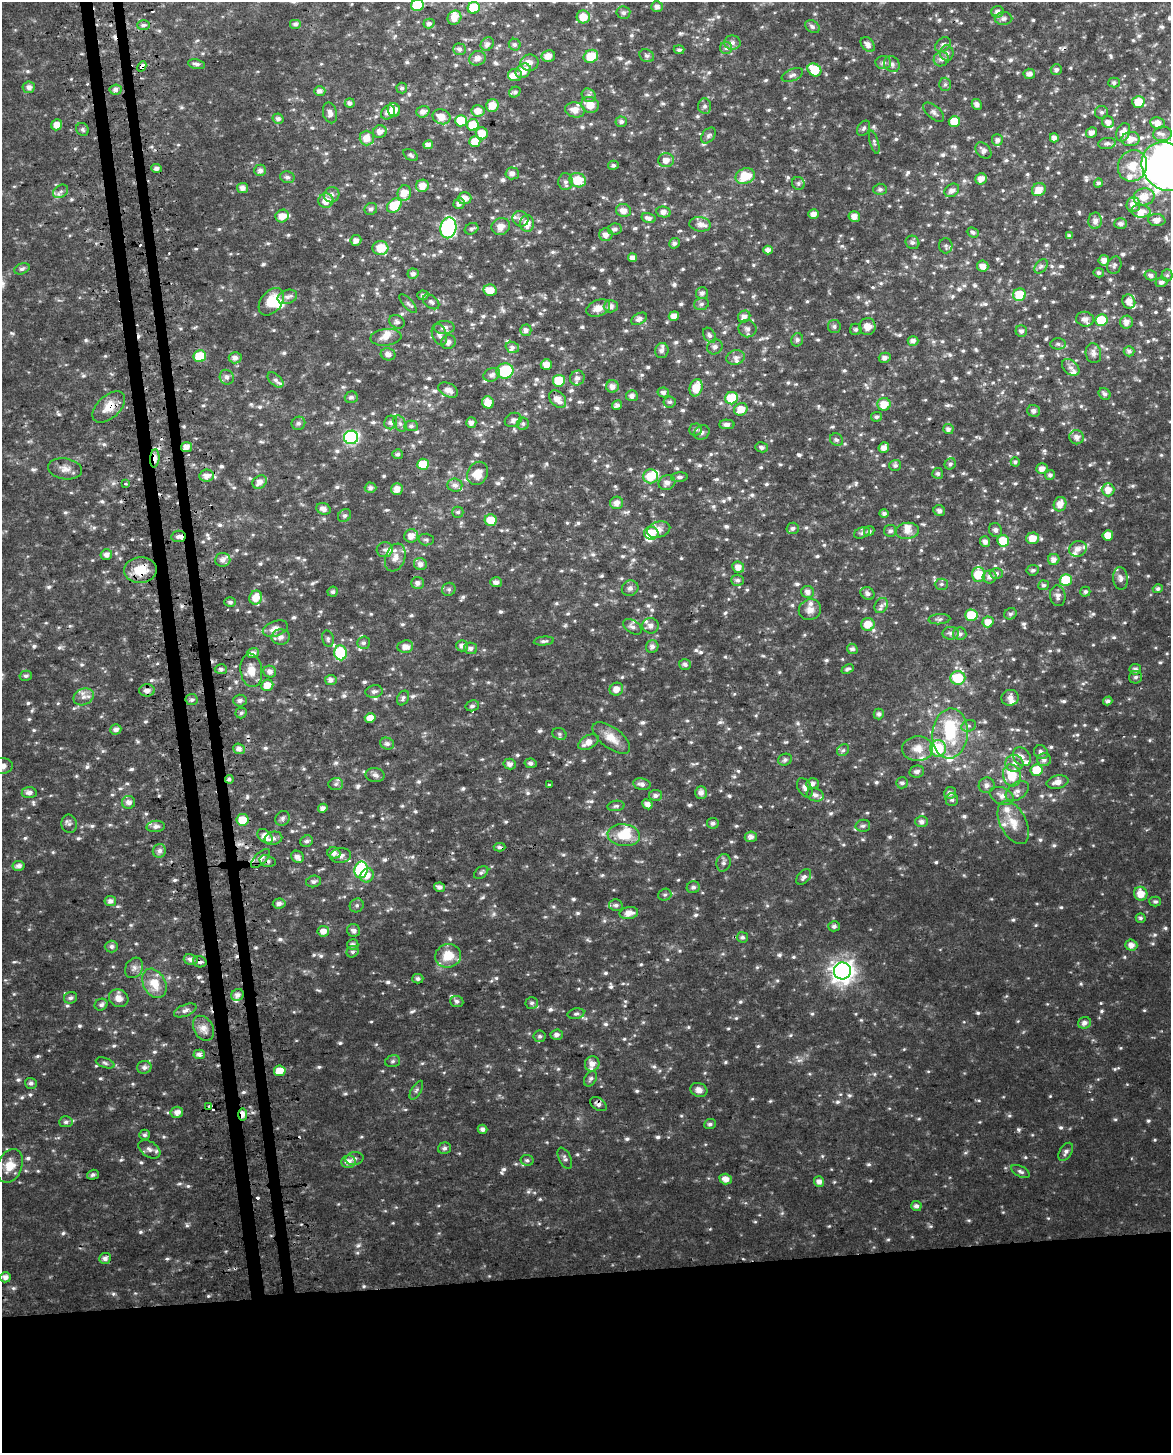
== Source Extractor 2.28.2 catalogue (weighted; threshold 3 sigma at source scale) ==
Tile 11 of 4 x 3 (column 3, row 3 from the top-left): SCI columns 2363-3531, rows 19-1469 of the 4727 x 4431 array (HDU 1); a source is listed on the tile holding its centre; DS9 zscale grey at full resolution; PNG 1173 x 1455 px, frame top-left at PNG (2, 2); each listed source drawn as its Kron ellipse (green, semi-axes under 4 px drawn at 4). Shown black and unused: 14% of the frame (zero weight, under 2 of 3 exposures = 2% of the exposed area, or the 3 px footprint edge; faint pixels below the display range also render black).
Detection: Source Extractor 2.28.2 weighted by HDU 2 'WHT'; one run over the whole footprint, this tile lists its part. Background 0.0534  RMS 0.012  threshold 0.0531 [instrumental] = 3 sigma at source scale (4.5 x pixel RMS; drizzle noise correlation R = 1.50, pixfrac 1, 0.0396/0.0396 arcsec/px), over >= 5 px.
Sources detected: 1140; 1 too faint to see at this stretch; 5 inside a brighter object's white glare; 14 cosmic-ray / hot-pixel residue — neither listed nor drawn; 51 inside a brighter listed object's ellipse — not listed separately; of the other 1069, all 500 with FLUX_AUTO >= 2.65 (the completeness limit of this list) listed and drawn (569 fainter detections not listed), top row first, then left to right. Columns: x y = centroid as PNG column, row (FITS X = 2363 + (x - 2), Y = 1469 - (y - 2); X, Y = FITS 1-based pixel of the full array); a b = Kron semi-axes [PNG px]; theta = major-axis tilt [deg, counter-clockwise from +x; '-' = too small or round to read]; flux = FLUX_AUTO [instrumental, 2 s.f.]
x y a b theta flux
417 5 6 6 - 47
657 7 5 5 - 5.3
474 8 6 5 - 34
998 12 6 6 - 5.7
623 13 7 6 - 3.8
583 17 6 6 - 17
454 18 7 6 - 12
1003 18 9 6 1 4.4
429 23 5 5 - 3.4
295 24 6 5 - 3.5
143 25 6 5 - 2.6
812 27 8 6 -34 3.5
732 43 8 7 - 4.8
487 44 7 6 - 5
868 44 8 6 -50 5.7
515 45 6 5 - 2.7
943 45 9 6 41 4.3
726 48 6 6 - 2.8
460 49 6 5 - 3.4
679 50 5 4 - 2.9
947 53 7 6 - 4.4
548 56 7 5 12 10
591 56 7 6 - 26
647 56 7 6 - 3.3
477 58 8 7 - 6.1
941 59 8 7 - 5.5
529 63 9 8 - 9.4
883 63 8 6 3 4.6
196 64 8 5 -11 3.8
892 64 8 7 - 4.7
142 67 6 4 61 18
814 70 7 6 - 32
1056 70 5 5 - 3.7
523 71 8 6 43 12
1029 74 5 5 - 5.7
515 75 7 6 - 7.4
792 75 11 5 23 3.9
1114 83 5 5 - 2.9
945 84 6 5 - 2.7
29 87 6 6 - 5.8
402 88 5 5 - 2.7
116 90 6 5 - 5.3
320 91 6 5 - 5.1
515 92 6 5 - 2.9
589 95 7 6 - 3.9
1138 102 6 6 - 19
350 103 5 4 - 3.6
977 104 5 5 - 5
492 105 6 6 - 14
590 105 9 8 - 17
705 106 7 6 - 3.7
394 110 7 6 - 12
575 110 10 7 -11 12
478 111 6 5 - 9.3
388 112 8 6 46 6.8
423 112 6 5 - 6.2
934 112 12 6 -41 4.3
1102 112 6 6 - 2.9
330 113 10 7 -77 5.6
442 117 9 7 -21 14
278 119 5 5 - 4.1
461 121 6 5 - 30
954 121 6 5 - 20
621 122 6 5 - 3.8
1108 122 6 5 - 6
1157 123 7 6 - 9.7
57 125 5 5 - 11
473 125 6 6 - 24
864 128 8 5 57 2.8
82 129 7 6 - 2.8
380 132 7 6 - 7.4
1091 132 5 5 - 6.8
1123 132 9 6 67 10
482 133 6 6 - 17
1163 134 9 7 6 5.3
708 135 9 6 50 3.3
367 138 7 7 - 12
1054 138 4 4 - 5.3
1131 139 9 7 6 11
997 140 6 5 - 4.5
475 142 5 5 - 16
874 142 12 4 -74 2.7
1107 143 9 5 8 3.7
428 145 5 4 - 7
983 150 9 6 -49 5.1
411 155 8 5 -33 2.8
666 160 8 7 - 9.8
613 165 5 4 - 2.8
1133 166 16 14 64 22
1166 166 26 23 -44 790
156 168 5 4 - 4.5
260 170 6 6 - 5.4
512 173 6 6 - 5.4
745 176 10 7 22 29
287 177 7 6 - 3.4
981 179 6 5 - 9
578 180 8 7 - 29
565 182 8 7 - 4.6
798 183 7 6 - 2.8
1098 183 4 4 - 3
422 186 6 6 - 12
242 188 5 5 - 6.2
880 189 6 5 - 3.3
952 190 8 6 36 5.5
1039 190 7 6 - 14
61 191 8 6 33 4
404 193 8 6 78 15
332 195 8 7 - 4.9
1144 197 10 8 11 15
465 198 7 6 - 9.7
326 201 7 7 - 12
459 204 5 5 - 5
1133 205 7 7 - 10
394 206 8 6 43 28
371 209 6 6 - 3.5
623 210 7 6 - 8.6
1141 211 9 6 -4 8.3
664 212 7 5 -12 7
814 214 5 4 - 6.5
282 216 7 6 - 11
854 217 6 5 - 7.8
648 218 7 5 -15 5.3
520 219 8 7 - 6.3
1157 220 9 6 -8 8.4
1095 221 8 6 89 6.7
527 223 8 7 - 12
700 224 11 7 -8 8
1121 224 6 5 - 3.7
501 226 9 8 - 9.8
448 228 10 8 80 150
471 229 7 5 25 2.8
615 229 7 5 10 4
973 232 6 5 - 2.9
606 235 6 6 - 7.1
1069 236 4 4 - 3.4
356 240 5 5 - 6.2
912 242 7 6 - 3.3
674 243 5 5 - 3.6
946 246 7 6 - 3
380 248 8 7 - 21
768 250 4 4 - 5.8
633 258 4 4 - 6.6
1104 260 5 5 - 6.3
1114 265 9 7 69 3.2
983 266 6 5 - 7.5
1041 266 8 5 54 3.2
22 269 8 5 22 3.2
1099 273 5 4 - 2.8
413 274 5 5 - 4.3
1151 275 6 5 - 4.1
1167 275 6 5 - 2.7
1161 282 6 5 - 4.3
490 290 7 5 -12 15
702 293 6 6 - 3.9
423 295 6 5 - 3.4
1019 295 6 6 - 31
287 297 10 7 19 5.1
271 302 15 10 52 24
431 302 9 6 -39 3.5
1129 302 7 6 - 9.2
408 303 11 5 -49 3
701 304 7 5 16 3
611 306 7 6 - 6.5
598 308 12 8 21 11
674 316 5 4 - 8.7
744 317 6 5 - 6.7
639 319 8 5 29 5.2
1085 319 9 7 -8 6.9
1101 320 6 6 - 42
397 322 8 6 -25 3.4
1126 322 6 6 - 7.4
834 326 6 6 - 3
444 327 10 6 1 5.2
867 327 8 8 - 12
747 329 9 8 - 4.7
856 329 6 5 - 3
526 330 5 5 - 4.3
1021 331 6 5 - 3.8
439 334 11 7 -71 5.5
709 335 8 5 -57 3.9
386 337 15 8 6 9.2
797 340 7 6 - 3.5
913 341 5 5 - 5.2
449 342 7 6 - 5.2
1058 344 7 5 -1 3.2
512 347 7 5 -20 3.3
715 347 8 7 - 4.6
662 351 7 7 - 4.9
1129 351 5 5 - 4.1
1093 353 10 7 -78 6.1
388 354 7 6 - 6.4
200 356 6 6 - 38
235 358 6 5 - 5.6
736 358 9 7 13 4.8
885 358 6 5 - 5.4
546 365 6 5 - 11
1071 367 10 7 -40 5.2
505 371 8 7 - 68
492 375 8 6 26 4.6
227 377 7 7 - 4.2
577 378 7 7 - 6.4
275 380 9 5 -42 3.3
559 381 6 6 - 34
612 386 6 6 - 7.3
696 388 9 6 76 19
448 390 10 6 -26 7.5
663 392 6 5 - 3.7
1105 394 6 5 - 3.5
632 396 6 5 - 4.5
351 397 6 5 - 3.3
732 398 6 6 - 36
558 399 10 7 -46 12
488 402 6 6 - 13
670 402 6 5 - 2.7
884 404 6 6 - 17
617 405 5 5 - 4.1
109 407 19 11 43 17
741 409 7 6 - 15
1034 411 6 6 - 4.2
876 417 5 5 - 2.9
513 420 9 7 25 4.2
391 422 7 6 - 3.6
471 422 5 5 - 5.2
298 423 7 6 - 3.2
400 424 9 5 -63 3.4
523 424 6 6 - 2.7
727 424 7 5 0 4.8
411 426 7 5 -1 2.7
948 429 5 5 - 4.4
696 430 6 6 - 2.7
702 433 8 6 31 3.6
351 437 7 6 - 190
1077 437 7 7 - 6.2
836 440 7 6 - 2.9
187 447 5 5 - 8.2
762 447 6 5 - 3.5
884 448 5 5 - 6.5
397 454 5 5 - 3
155 458 9 4 86 9
1015 462 4 4 - 2.8
423 464 6 5 - 29
950 464 6 5 - 2.8
895 465 6 5 - 3.1
65 469 17 10 -9 9.1
1042 469 5 5 - 7
478 473 12 10 60 19
938 473 5 5 - 2.8
1050 475 5 4 - 3
207 476 7 6 - 8.2
651 476 7 7 - 22
679 477 8 4 4 3
260 482 7 6 - 7.6
667 483 8 7 - 5.8
125 484 3 3 - 4.9
455 485 7 6 - 5.4
371 488 6 5 - 4.3
397 489 6 6 - 9
1108 490 6 6 - 11
617 503 6 6 - 7.4
1060 504 7 6 - 11
323 509 7 5 -20 6.2
939 511 6 5 - 3.4
458 512 5 5 - 3
884 513 5 4 - 3.3
345 516 7 6 - 3.1
491 520 6 6 - 19
793 528 6 6 - 4.1
659 530 12 8 16 9.6
995 530 7 6 - 3.9
869 531 5 5 - 2.9
890 531 6 6 - 3.4
907 531 12 8 5 7.7
651 533 7 6 - 23
862 533 8 5 22 2.7
1108 535 5 5 - 16
178 536 7 5 9 4.7
411 536 7 6 - 10
1032 538 6 6 - 17
426 540 7 6 - 2.7
985 541 5 5 - 5
1003 541 6 6 - 25
1078 549 9 7 19 6.6
385 550 8 7 - 3.9
106 555 6 5 - 6
395 558 14 9 70 9.7
1054 559 6 5 - 6.6
223 560 7 7 - 5.6
420 564 7 6 - 5.7
738 567 6 5 - 9.3
140 570 16 13 4 26
1033 570 6 5 - 2.7
996 573 6 5 - 3.6
978 574 7 6 - 33
990 577 7 6 - 5.4
1120 578 11 7 -84 5.4
737 580 6 5 - 3.5
1066 580 6 6 - 39
496 582 6 5 - 5.2
418 583 6 6 - 5.2
941 584 6 5 - 2.7
1044 585 5 5 - 2.9
630 588 8 7 - 4.4
449 589 7 6 - 3
1158 589 5 4 - 2.8
333 592 5 5 - 3.1
808 592 6 6 - 6.5
1085 592 5 5 - 2.7
868 593 7 6 - 4
1058 596 10 7 -83 5.7
256 598 7 6 - 15
230 602 6 4 3 2.9
881 606 8 6 57 3.6
810 610 11 10 - 8.1
1010 614 6 5 - 2.9
971 615 6 6 - 36
939 619 11 5 4 3.2
988 622 5 5 - 11
868 624 6 6 - 17
650 626 8 7 - 5.7
632 627 10 6 -34 4.4
275 629 13 7 18 9.9
951 633 8 6 2 4.5
960 634 6 6 - 4
281 637 9 7 5 6.2
328 639 8 5 -78 3
544 641 10 4 6 2.9
364 643 6 6 - 3.3
462 646 6 5 - 4.4
405 647 8 6 6 8.2
652 647 6 6 - 4.8
470 648 7 5 -11 4.2
852 649 5 5 - 3.4
253 653 6 5 - 5.5
340 653 7 6 - 58
685 664 6 5 - 3.5
221 669 6 5 - 3.1
848 669 6 4 24 2.7
1135 669 6 5 - 4.1
251 670 17 11 -82 15
270 672 6 6 - 6.1
26 676 6 5 - 2.8
1136 677 6 6 - 3.2
958 678 7 7 - 39
331 680 6 5 - 5.2
267 685 6 6 - 13
616 689 7 6 - 9
147 690 8 6 2 6.1
374 691 8 6 10 4.1
84 697 10 8 25 7.1
403 698 8 5 63 3
1010 698 9 8 - 6.3
192 700 6 5 - 2.7
240 701 7 6 - 3.6
1108 701 5 4 - 3.4
472 706 7 5 14 3
241 713 5 5 - 2.7
879 714 5 5 - 3.6
370 718 5 5 - 11
969 726 7 5 20 2.8
116 729 6 5 - 5.1
559 734 7 5 -22 3
950 734 25 17 84 58
611 738 22 10 -37 16
588 742 11 6 29 10
387 744 7 5 -20 3.7
938 748 8 8 - 60
239 749 6 5 - 5.4
918 749 15 12 3 15
843 750 6 5 - 2.7
1041 752 7 6 - 4.4
1022 757 10 8 -52 6.3
785 760 7 6 - 3.2
1044 760 7 6 - 4.8
531 763 6 4 -11 3.4
1014 763 9 8 - 7.1
510 764 6 5 - 5.1
3 766 10 8 3 6.9
1036 770 6 6 - 28
917 772 7 6 - 4.1
375 775 9 7 -10 4.4
1012 775 11 9 -74 30
229 779 4 4 - 3.3
1058 782 11 6 11 8.9
902 783 6 5 - 3.5
336 784 7 6 - 3.2
642 784 9 5 -12 4.7
812 784 6 5 - 5.2
549 785 3 3 - 7.4
987 785 8 7 - 5.8
805 788 10 6 -60 5.4
1017 791 13 8 35 7.7
29 793 7 5 4 5
701 793 6 5 - 6
950 793 6 6 - 5.3
655 795 6 5 - 3.9
815 795 8 6 -19 4.7
1002 796 13 8 -24 9
952 800 6 6 - 3
128 802 6 6 - 6.4
647 804 5 4 - 6.4
616 806 8 5 9 2.7
323 808 5 4 - 4.9
283 818 8 6 49 3.2
243 820 6 6 - 22
922 822 6 5 - 4.8
713 823 6 5 - 3.7
1013 823 23 13 -63 21
69 824 9 7 -78 3.9
156 826 9 5 5 4.3
863 826 7 6 - 3.3
624 835 16 11 -8 24
265 836 8 6 -43 12
751 837 6 5 - 6
273 838 9 6 14 4.7
307 841 6 5 - 3.1
499 847 6 4 -1 2.9
159 851 7 6 - 4.8
334 853 6 5 - 5.8
340 856 10 7 6 5.7
297 857 6 5 - 5.8
260 858 12 6 44 5.3
267 861 8 5 -16 3.7
723 863 9 7 79 3.9
19 866 6 5 - 5.3
361 870 8 6 80 110
481 872 8 5 38 2.8
367 875 7 6 - 10
804 877 9 6 50 4
313 881 7 5 12 3.5
439 887 6 4 -11 4.3
693 887 6 6 - 3.4
1141 894 7 6 - 15
665 895 7 6 - 2.7
110 901 6 5 - 5
1155 902 6 5 - 2.7
279 903 6 5 - 4.8
357 905 7 6 - 2.8
616 905 7 5 -12 3.4
629 913 9 6 9 9.4
1141 918 5 5 - 2.8
834 926 6 5 - 3.4
354 930 6 6 - 4.7
323 931 6 5 - 9.6
742 937 6 5 - 3.2
353 945 5 5 - 4.3
1131 945 6 5 - 7.8
111 946 6 6 - 3.6
352 952 6 5 - 2.8
448 956 13 11 18 23
191 959 7 5 -15 5.4
200 962 7 5 -20 4.4
134 968 11 8 61 5.7
842 971 8 8 - 910
418 979 5 5 - 3.3
154 983 15 11 -61 21
237 995 6 5 - 5.9
70 998 7 5 22 3.3
119 998 10 8 -27 9.1
457 1001 6 5 - 3.6
532 1003 6 6 - 2.7
101 1005 7 5 27 4.2
185 1010 12 5 21 5.1
576 1014 8 5 12 3
1084 1023 6 5 - 4.8
203 1028 13 9 -60 9.6
557 1035 6 5 - 3.9
540 1036 6 6 - 2.7
199 1054 5 5 - 4.7
393 1061 7 5 16 2.8
105 1063 9 5 -19 2.9
592 1064 8 7 - 8
144 1067 7 6 - 4.1
280 1071 6 5 - 17
591 1079 8 5 56 3.3
31 1083 6 5 - 3.1
416 1090 10 5 60 2.9
699 1090 9 7 -18 6.3
598 1104 9 6 -34 4.4
209 1106 3 2 - 2.7
177 1112 6 5 - 7.6
243 1114 6 4 90 9.5
66 1122 7 5 5 3.3
710 1124 6 5 - 3.1
482 1129 5 4 - 4.3
144 1135 5 5 - 2.7
444 1148 6 6 - 3
149 1149 12 7 -33 6
1066 1152 10 6 58 3.9
565 1158 11 6 -64 3.6
354 1159 9 6 10 4.2
527 1160 7 5 -9 2.7
348 1162 7 6 - 8.5
10 1166 17 12 67 19
1020 1171 10 5 -28 3.1
93 1175 6 5 - 2.7
726 1179 6 5 - 9.4
819 1182 5 5 - 6.3
916 1206 5 5 - 4.3
105 1258 6 5 - 5.1
5 1277 5 5 - 6.3
Overlapping masked pixels (flux is a lower limit): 12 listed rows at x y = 142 67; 109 407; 187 447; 155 458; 140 570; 229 779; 265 836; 260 858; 267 861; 200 962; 598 1104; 243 1114
Isophote crosses this tile's border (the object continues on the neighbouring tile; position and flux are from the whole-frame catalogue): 3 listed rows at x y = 417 5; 1166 166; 3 766
Unlisted compact peaks at least as high as the median listed source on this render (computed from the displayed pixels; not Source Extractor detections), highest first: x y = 151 680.